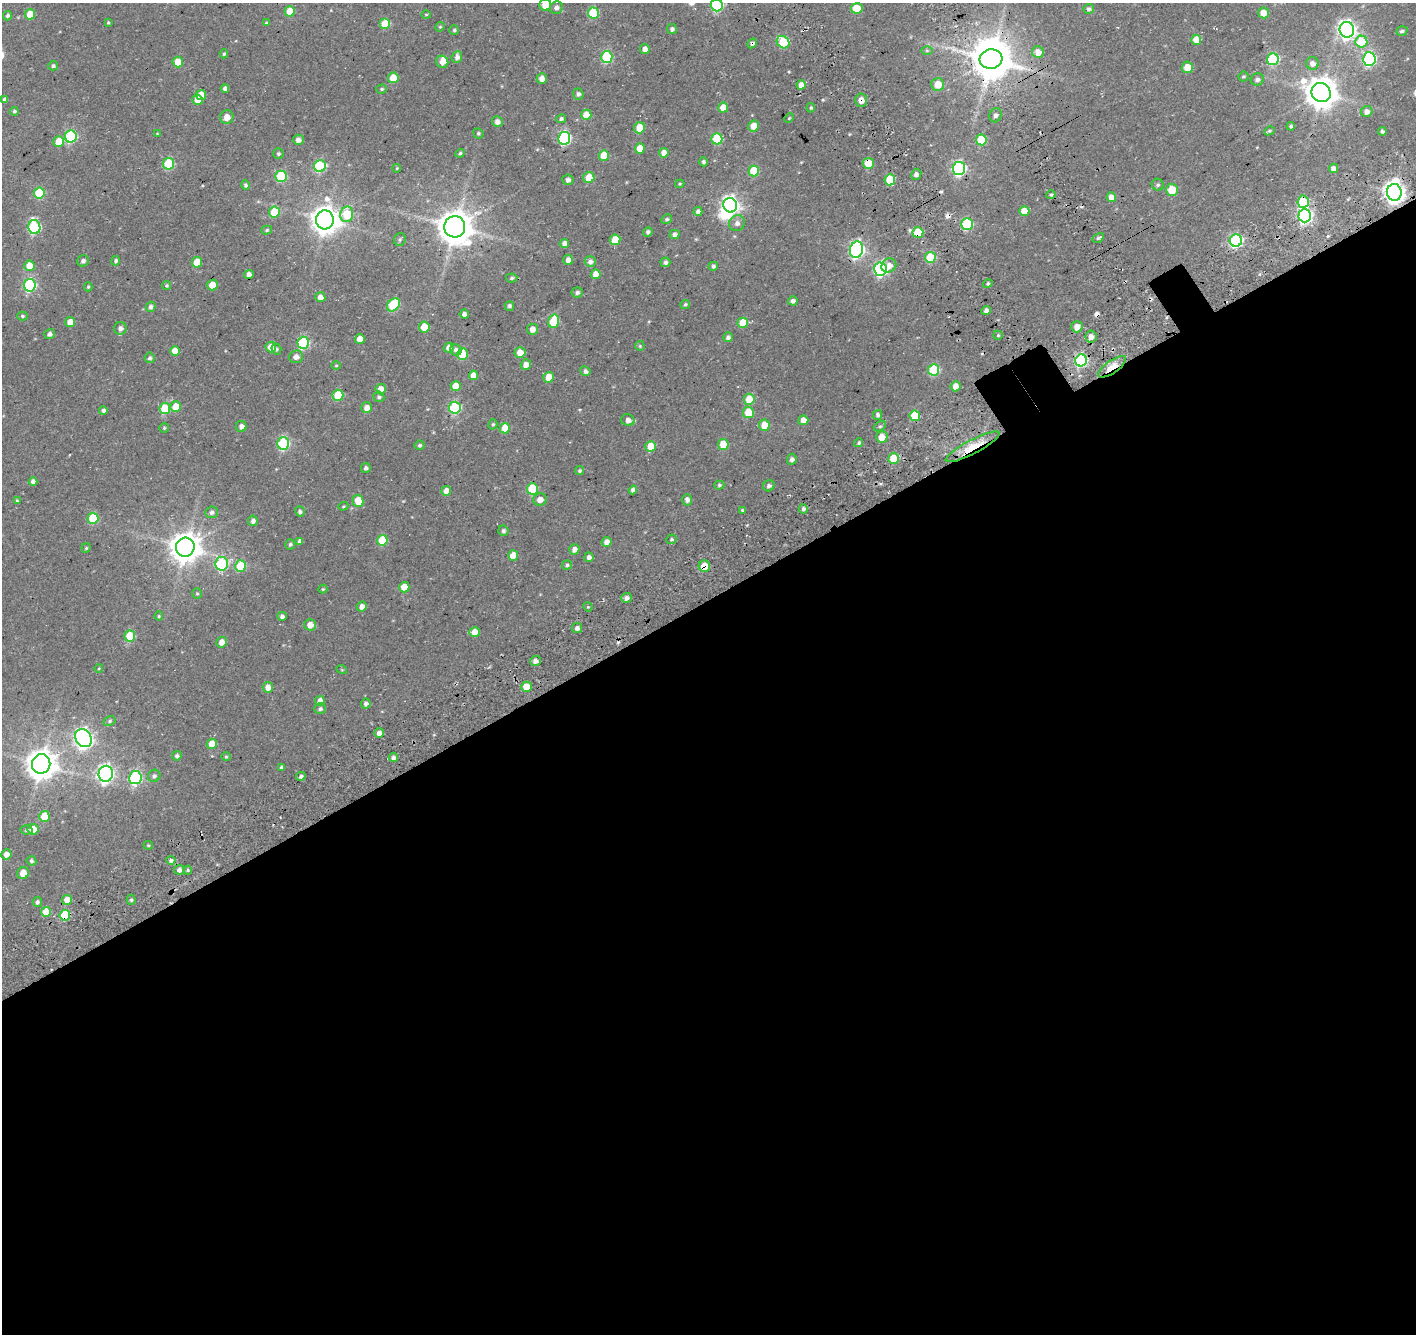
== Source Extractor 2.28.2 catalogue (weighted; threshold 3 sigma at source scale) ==
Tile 15 of 4 x 4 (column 3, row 4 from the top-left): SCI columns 3072-4485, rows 385-1716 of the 6136 x 6035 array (HDU 1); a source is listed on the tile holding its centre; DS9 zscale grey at full resolution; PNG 1418 x 1336 px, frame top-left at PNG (2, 3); each listed source drawn as its Kron ellipse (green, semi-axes under 4 px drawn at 4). Shown black and unused: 56% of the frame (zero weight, under 3 of 4 exposures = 13% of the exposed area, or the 3 px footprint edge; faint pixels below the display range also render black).
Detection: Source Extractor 2.28.2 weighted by HDU 2 'WHT'; one run over the whole footprint, this tile lists its part. Background 0.0995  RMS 0.0069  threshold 0.0311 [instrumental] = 3 sigma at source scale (4.5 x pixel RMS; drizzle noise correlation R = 1.50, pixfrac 1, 0.0396/0.0396 arcsec/px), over >= 5 px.
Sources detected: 306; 2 inside a brighter object's white glare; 5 cosmic-ray / hot-pixel residue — neither listed nor drawn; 2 inside a brighter listed object's ellipse — not listed separately; the other 297 listed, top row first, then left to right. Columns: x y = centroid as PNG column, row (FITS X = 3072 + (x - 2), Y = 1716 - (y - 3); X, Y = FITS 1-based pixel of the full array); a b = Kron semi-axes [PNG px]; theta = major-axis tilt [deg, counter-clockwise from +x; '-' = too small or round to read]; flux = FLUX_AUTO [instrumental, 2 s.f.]
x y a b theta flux
545 5 6 6 - 9.5
717 5 6 6 - 76
556 8 7 6 - 2.6
857 8 6 5 - 17
1089 9 5 5 - 1.8
290 11 5 5 - 13
593 13 5 5 - 38
1263 13 5 5 - 9.1
30 14 5 5 - 15
426 14 5 3 - 0.65
8 16 5 4 - 1.4
108 22 3 3 - 0.72
266 23 4 4 - 1.1
385 24 5 5 - 24
440 27 5 4 - 0.86
672 29 5 5 - 1.7
454 30 5 4 - 1.1
1347 30 8 7 - 280
1402 31 6 4 19 1.7
1196 40 5 5 - 11
783 42 7 5 -44 32
1361 42 6 6 - 32
752 43 5 4 - 1.4
645 49 5 5 - 4.1
927 51 6 4 0 1
1038 52 6 6 - 6.9
224 54 4 4 - 1.1
457 57 6 5 - 2.9
607 57 6 5 - 58
991 59 11 9 6 2000
1273 59 6 5 - 59
1369 59 7 6 - 110
178 62 5 5 - 10
442 62 6 6 - 5.2
1312 63 6 6 - 4
53 66 5 4 - 1.3
1187 67 6 5 - 9.5
1243 77 5 5 - 1.2
393 78 5 5 - 12
542 78 5 5 - 4.8
1257 80 6 6 - 2.3
938 84 6 6 - 10
801 85 4 4 - 4.8
225 88 4 4 - 2.6
382 89 5 4 - 1.1
1321 92 10 9 - 1200
578 94 5 5 - 1.9
201 95 5 5 - 11
5 100 4 4 - 3.3
197 100 5 5 - 7.9
861 100 6 6 - 5
723 107 5 5 - 9.2
811 108 4 3 - 0.93
14 111 4 4 - 1.5
1367 112 5 5 - 4
586 115 5 5 - 12
995 115 7 6 - 2.5
227 117 7 6 - 6
789 118 5 4 - 0.78
561 119 5 4 - 1.4
497 122 5 5 - 3.2
754 126 5 5 - 9.4
1291 126 4 4 - 1.4
639 128 5 5 - 13
1269 131 5 4 - 1.1
1382 131 4 4 - 1.4
478 133 5 5 - 1.1
157 134 4 3 - 0.59
71 136 6 6 - 69
564 138 6 6 - 100
717 139 5 5 - 34
298 140 5 5 - 2.9
981 140 5 5 - 30
59 142 5 5 - 16
640 148 5 5 - 10
460 153 5 4 - 1.2
664 153 5 4 - 5.6
278 154 5 5 - 1.1
604 156 5 5 - 17
704 162 4 4 - 1.5
868 163 5 5 - 18
169 164 5 5 - 40
320 166 6 6 - 59
397 168 4 4 - 0.7
1334 168 4 4 - 3.5
959 169 6 6 - 130
754 171 5 5 - 27
916 174 5 5 - 1.8
281 176 5 5 - 37
589 178 5 5 - 13
568 180 5 5 - 2
890 180 5 5 - 28
680 184 4 3 - 0.78
245 185 4 4 - 1.4
1158 185 6 6 - 1.5
1172 190 6 6 - 17
1394 192 8 7 - 480
39 193 5 5 - 34
1051 195 5 4 - 1.1
1111 197 5 5 - 5.7
1303 202 6 5 - 40
730 205 7 6 - 270
698 211 4 4 - 3
1024 211 5 5 - 10
274 212 5 5 - 26
347 214 8 6 75 29
1305 216 6 6 - 160
667 219 5 4 - 1.1
325 220 9 9 - 910
737 223 8 7 - 3.1
967 224 6 5 - 55
34 227 7 6 - 80
455 227 10 10 - 1500
267 230 5 4 - 1
648 232 5 4 - 1.7
918 233 5 5 - 23
674 234 5 4 - 3.1
1098 238 6 4 28 1.3
400 239 6 5 - 1.3
615 240 5 5 - 12
1236 240 6 6 - 120
564 243 5 4 - 3.7
857 250 8 6 75 180
930 257 5 5 - 35
568 260 5 5 - 3.5
83 261 6 5 - 1.8
116 261 5 4 - 1.4
590 261 5 5 - 3.4
197 262 5 5 - 16
665 262 5 5 - 2.4
29 266 5 5 - 9.2
713 266 5 4 - 1.7
889 266 7 7 - 5.2
880 269 6 6 - 120
596 274 5 5 - 7.4
249 275 5 4 - 3.8
512 278 6 4 5 1.2
988 284 5 3 - 1.2
30 285 6 6 - 86
212 285 5 5 - 9
167 286 4 4 - 1
88 287 4 4 - 0.91
577 293 5 5 - 2
320 297 5 5 - 4.8
793 301 5 4 - 2.2
393 305 7 5 44 44
685 305 5 4 - 1.2
509 306 5 4 - 1.3
151 307 5 5 - 2.3
986 310 5 4 - 2.5
464 314 5 4 - 2.5
22 316 5 4 - 1.2
554 321 7 5 74 29
70 322 5 5 - 6.7
743 323 5 5 - 20
424 327 5 5 - 14
1077 327 6 5 - 5.3
120 328 6 6 - 2.8
532 329 5 5 - 3.6
50 334 5 5 - 2.2
998 335 5 4 - 1
728 337 5 4 - 2.1
1091 337 6 5 - 4.3
360 339 5 5 - 8.4
303 343 6 6 - 65
640 346 5 4 - 0.89
271 347 5 5 - 9
449 348 5 5 - 5
276 349 5 5 - 1.1
456 350 6 5 - 2.7
175 351 5 5 - 10
520 352 5 5 - 8.9
462 354 6 5 - 23
296 357 7 6 - 3.6
150 358 5 5 - 1.6
1081 360 6 6 - 86
526 365 5 5 - 5.2
336 366 5 3 - 0.67
1112 367 16 6 34 12
934 370 5 5 - 47
585 371 5 5 - 2.7
473 375 5 4 - 5.6
549 377 5 5 - 10
456 386 5 5 - 10
955 386 5 5 - 5.5
381 389 5 5 - 7
338 395 5 5 - 28
379 397 5 5 - 1.5
749 399 5 5 - 17
176 407 5 5 - 13
366 408 5 5 - 5.1
455 408 6 6 - 72
165 409 5 5 - 34
103 410 4 4 - 2
748 413 5 5 - 17
878 415 5 4 - 1.9
915 416 5 5 - 25
628 420 7 6 - 2.9
803 420 5 5 - 7
493 424 5 4 - 1.1
764 425 5 5 - 13
241 426 5 5 - 3
880 426 7 4 28 1.1
164 428 5 5 - 0.85
505 428 5 5 - 16
882 437 6 6 - 8.3
283 443 6 6 - 73
859 443 4 4 - 1.5
723 444 5 5 - 19
419 445 5 5 - 1.2
651 446 5 5 - 16
973 447 30 7 27 17
792 459 5 5 - 2.2
893 459 5 5 - 24
366 468 5 5 - 1.4
579 471 5 4 - 1.1
33 482 4 4 - 3.8
719 485 5 4 - 1.1
769 486 6 5 - 2
532 489 5 5 - 38
633 490 4 4 - 2.8
446 491 5 4 - 6.2
540 500 6 6 - 4.8
687 500 6 5 - 2.4
17 501 4 4 - 1.1
358 501 6 5 - 14
343 506 5 4 - 0.74
803 509 4 4 - 2.1
742 510 3 3 - 0.77
300 511 5 5 - 1.7
212 512 6 6 - 2.4
93 518 5 5 - 32
253 521 5 5 - 2.7
503 531 5 5 - 1.8
671 539 5 4 - 1.1
382 540 5 5 - 25
300 541 4 4 - 2.6
606 542 5 4 - 4.8
290 544 5 5 - 1.3
185 547 9 9 - 1100
86 548 4 4 - 0.86
574 549 5 5 - 3.7
513 555 5 5 - 10
589 557 5 4 - 2.3
222 564 7 6 - 62
567 565 5 4 - 1.4
241 566 6 5 - 24
704 566 6 5 - 11
404 587 5 5 - 11
323 589 4 4 - 0.72
197 593 5 4 - 0.96
626 598 5 5 - 3.1
362 607 5 5 - 4.1
588 607 5 4 - 0.79
159 616 4 4 - 0.76
282 616 5 4 - 2.1
310 625 6 5 - 5.9
577 628 5 5 - 2.3
475 632 5 5 - 9.5
130 636 5 5 - 31
222 642 5 5 - 5.8
535 661 5 5 - 3.1
99 668 4 3 - 0.54
342 670 5 3 - 0.53
268 687 5 5 - 5.4
526 687 5 5 - 12
320 701 5 4 - 5.3
366 703 5 5 - 2.3
320 709 6 5 - 1.8
110 721 6 4 28 1.1
379 733 5 5 - 4.6
83 738 10 8 -51 260
212 744 5 5 - 10
177 756 5 4 - 1.9
226 757 5 4 - 0.85
393 757 5 4 - 2.2
41 764 9 9 - 1100
281 767 4 3 - 1.1
106 774 8 7 - 230
154 776 6 6 - 2
301 776 5 4 - 1.6
135 778 6 6 - 83
44 816 5 5 - 19
33 829 5 5 - 9.5
27 830 6 4 5 1.4
148 845 4 4 - 0.76
6 854 5 5 - 5.4
171 860 4 4 - 2.1
31 861 5 4 - 1.6
179 870 5 5 - 3
188 870 4 4 - 0.87
23 873 6 6 - 8
67 900 5 5 - 8.9
131 900 5 4 - 1.3
37 902 5 4 - 1.9
46 912 5 5 - 13
65 915 5 5 - 30
Overlapping masked pixels (flux is a lower limit): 16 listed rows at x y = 783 42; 752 43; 991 59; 1321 92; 861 100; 868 163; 1394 192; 1303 202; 455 227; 918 233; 1236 240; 857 250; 1112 367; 973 447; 704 566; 65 915
Isophote crosses this tile's border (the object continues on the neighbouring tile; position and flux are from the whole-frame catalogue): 2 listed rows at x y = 545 5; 717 5